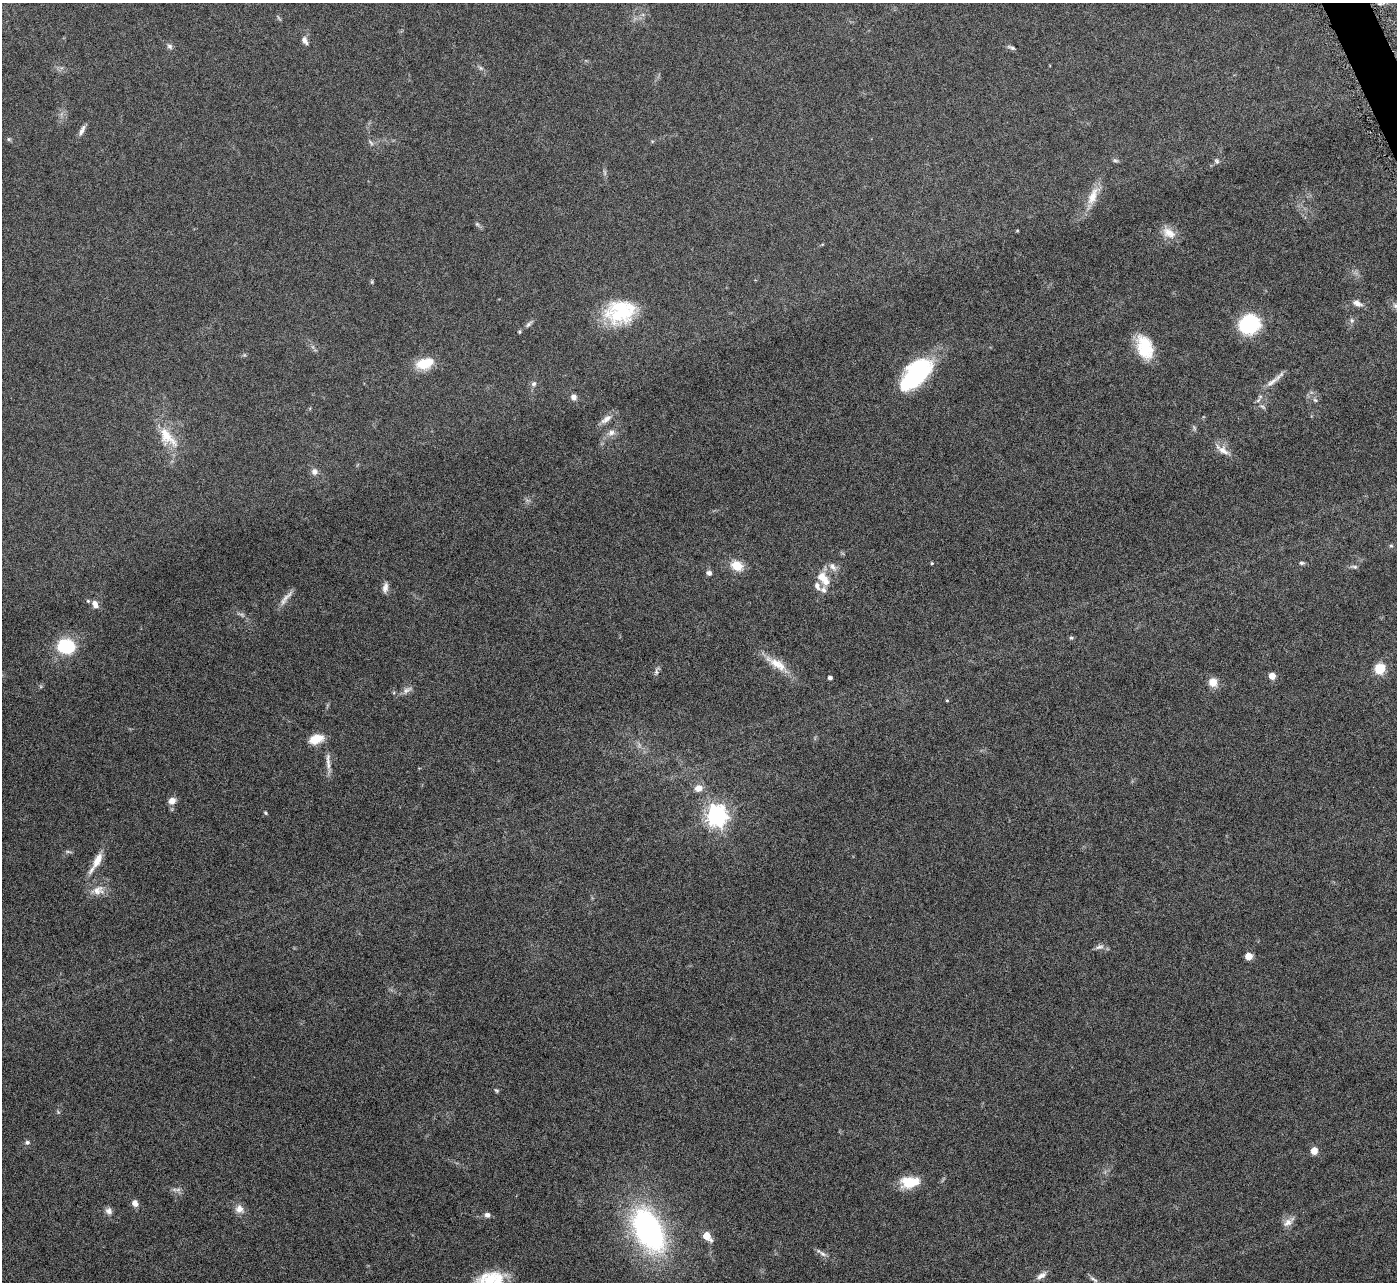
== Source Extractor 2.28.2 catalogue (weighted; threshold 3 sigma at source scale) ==
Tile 10 of 4 x 4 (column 2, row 3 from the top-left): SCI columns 1398-2792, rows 1571-2850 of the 5582 x 5570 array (HDU 1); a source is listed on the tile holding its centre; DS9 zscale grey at full resolution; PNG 1399 x 1284 px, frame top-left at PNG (2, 3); no overlay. Shown black and unused: <1% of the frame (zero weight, under 4 of 8 exposures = <1% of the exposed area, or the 3 px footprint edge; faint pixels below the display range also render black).
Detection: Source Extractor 2.28.2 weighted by HDU 2 'WHT'; one run over the whole footprint, this tile lists its part. Background 0.106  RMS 0.0064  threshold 0.0264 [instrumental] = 3 sigma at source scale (4.09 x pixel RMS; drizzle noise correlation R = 1.36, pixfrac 0.8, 0.05/0.05 arcsec/px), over >= 5 px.
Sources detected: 85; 2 too faint to see at this stretch — not listed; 3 inside a brighter listed object's ellipse — not listed separately; the other 80 listed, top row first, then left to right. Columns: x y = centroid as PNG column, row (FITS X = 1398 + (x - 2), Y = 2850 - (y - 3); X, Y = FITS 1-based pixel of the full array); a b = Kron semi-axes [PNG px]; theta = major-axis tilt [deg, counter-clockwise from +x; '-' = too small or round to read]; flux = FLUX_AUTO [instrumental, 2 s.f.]
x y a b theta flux
305 40 11 6 -63 2.6
170 46 8 6 -36 1.6
1011 48 12 4 -21 1.3
481 68 6 5 - 1.1
82 130 15 5 66 2.6
9 139 5 5 - 0.84
371 143 9 3 -56 1.1
1115 161 8 4 -9 1
1217 161 8 5 -50 1.1
1093 196 28 11 69 9.8
477 224 6 5 - 1
1017 231 5 3 - 0.45
1169 233 20 12 -34 7.4
372 282 6 4 -72 0.7
1357 303 12 7 -25 3.1
620 312 36 28 11 36
1352 320 7 5 -69 1.3
529 324 11 5 46 1.6
1249 324 16 14 34 60
1145 347 28 16 -71 21
425 363 20 12 19 14
915 374 37 19 46 67
1272 382 22 6 36 4.6
534 384 7 6 - 1.8
574 397 7 7 - 2.5
1315 400 7 4 -44 1
1263 407 9 4 -30 1.1
606 419 18 8 36 4.2
611 433 10 8 25 3.2
167 437 36 17 -48 16
1222 450 20 8 -35 5.5
315 472 8 8 - 2.5
1391 546 5 5 - 0.84
932 563 4 3 - 0.69
1302 563 8 5 -1 1.1
737 565 12 10 -23 11
833 567 13 8 -50 3.3
1354 567 9 5 -10 1.4
709 573 7 6 - 1.9
823 578 20 11 -50 9.1
385 588 13 7 80 2.8
287 597 23 6 43 3.7
88 601 5 5 - 0.79
95 604 10 6 -72 3.3
1071 638 6 5 - 0.87
66 646 16 13 -9 32
777 664 34 11 -31 11
1380 668 6 6 - 22
656 672 7 5 -83 1.5
1272 676 5 5 - 8.4
830 678 4 3 - 1.9
1213 682 10 9 - 6.3
407 690 15 7 29 2.9
947 700 4 4 - 0.62
316 739 17 10 18 9.4
328 762 25 6 -89 4.3
698 788 9 8 - 4.9
172 801 8 8 - 4.2
265 813 6 4 -69 0.71
717 815 8 7 - 360
68 852 9 3 -13 0.93
97 860 22 9 63 8.2
98 890 19 12 12 6.7
1099 947 12 6 13 2.3
1248 956 5 5 - 8.6
496 1090 7 4 -37 0.87
27 1142 6 6 - 1.4
1314 1151 7 6 - 4.9
910 1182 20 12 4 15
135 1203 8 6 -62 3.5
239 1209 11 10 - 4.3
109 1211 10 8 -51 2.6
487 1215 7 6 - 2
1288 1222 18 8 37 4.1
648 1230 34 19 -63 160
707 1236 6 5 - 15
822 1254 12 6 -41 2.2
1041 1275 15 7 34 3
1094 1279 14 4 -31 1.8
489 1280 34 22 17 25
Isophote crosses this tile's border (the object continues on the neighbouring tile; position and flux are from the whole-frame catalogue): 1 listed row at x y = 489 1280